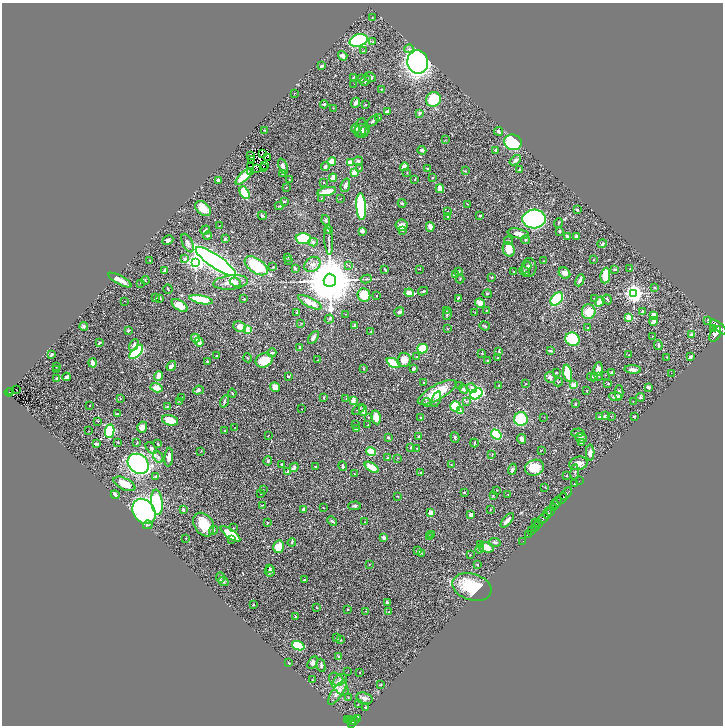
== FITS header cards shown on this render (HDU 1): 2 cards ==
NAXIS1  =                 1441
NAXIS2  =                 1447

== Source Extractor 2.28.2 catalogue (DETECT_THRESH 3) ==
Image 1441 x 1447 px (HDU 1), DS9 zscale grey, zoomed out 1/2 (1 PNG px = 2 x 2 image px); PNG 725 x 728 px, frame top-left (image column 1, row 1446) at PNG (2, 3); each listed source drawn as its Kron ellipse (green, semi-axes under 4 px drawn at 4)
Background 0.647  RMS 0.028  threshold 0.0827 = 3 sigma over >= 5 px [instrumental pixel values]
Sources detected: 486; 41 cannot appear on this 1/2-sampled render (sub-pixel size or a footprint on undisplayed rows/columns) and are neither listed nor drawn; the other 445 listed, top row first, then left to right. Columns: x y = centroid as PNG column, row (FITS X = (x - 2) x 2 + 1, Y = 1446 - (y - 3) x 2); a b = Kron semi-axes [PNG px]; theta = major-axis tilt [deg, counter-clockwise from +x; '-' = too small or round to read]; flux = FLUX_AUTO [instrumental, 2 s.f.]
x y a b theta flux
372 18 3 2 - 2.8
359 40 9 6 17 470
373 42 3 2 - 3.6
409 49 4 4 - 11
363 51 4 2 - 4
343 56 5 3 - 23
418 62 12 10 -84 1900
322 66 4 2 - 7.6
370 77 6 4 -30 12
353 78 3 2 - 2.7
361 79 3 2 - 7.3
365 80 6 2 36 8.5
354 84 2 1 - 3
382 89 2 2 - 4
294 93 2 1 - 1.2
433 99 7 7 - 200
356 103 5 3 - 16
324 104 4 3 - 7.9
366 104 2 2 - 2.3
333 108 3 2 - 2
387 112 4 3 - 19
419 113 2 2 - 35
379 118 2 2 - 4.2
373 121 7 3 39 7.8
361 127 9 5 83 17
356 129 5 4 - 20
265 130 3 2 - 3.4
364 130 4 2 - 7
362 131 8 6 31 26
498 131 4 3 - 10
445 140 2 1 - 1.7
513 142 9 7 -23 330
422 150 4 3 - 7.5
496 150 3 2 - 6.7
262 154 2 1 - 1.2
251 155 2 1 - 1.6
267 157 3 1 - 2.2
251 159 2 1 - 0.19
515 160 6 4 38 13
332 161 4 4 - 46
358 161 5 4 - 8.6
350 163 4 4 - 55
251 166 2 1 - 22
265 166 2 1 - 2
283 166 8 3 -70 24
263 167 2 1 - 1.9
325 167 4 4 - 9.7
404 167 4 4 - 28
256 168 2 1 - 2.1
360 168 3 3 - 3.1
427 169 3 3 - 3.2
519 169 2 2 - 4.6
465 171 3 2 - 4.2
250 172 3 3 - 7.8
355 172 4 3 - 65
407 173 3 2 - 2.9
283 174 3 3 - 14
244 177 10 3 44 130
333 178 4 3 - 47
432 178 2 2 - 5.6
289 179 2 2 - 2.2
415 179 3 3 - 3.9
218 180 3 2 - 20
324 182 2 2 - 3
345 185 7 4 70 16
286 187 2 1 - 1.6
440 189 4 3 - 31
327 192 9 3 12 84
244 193 7 4 -63 210
321 198 2 2 - 4.3
341 199 2 1 - 1.7
284 201 3 2 - 4.5
402 203 4 3 - 5.1
468 204 2 2 - 1.7
279 206 4 2 - 4.8
361 207 13 5 -86 640
203 209 9 6 -41 63
577 210 3 2 - 9.3
448 212 3 2 - 2.3
262 216 4 3 - 9.4
448 216 4 3 - 5.7
480 216 3 2 - 10
534 219 12 9 4 1400
326 220 5 3 - 9.9
559 223 5 2 - 4.8
401 225 6 5 - 27
219 226 3 1 - 2.1
430 227 5 3 - 30
205 230 5 2 - 6.8
329 230 4 3 - 12
402 230 3 3 - 5.6
362 231 4 4 - 14
560 231 4 2 - 5.5
518 234 11 5 -11 29
208 236 4 3 - 5.7
567 236 3 2 - 14
576 236 3 2 - 22
225 239 4 3 - 7.2
303 239 7 5 -3 200
168 240 6 4 28 13
525 240 4 3 - 4.6
329 241 13 2 -86 10
508 241 4 2 - 4.1
313 242 4 4 - 11
188 243 10 5 -64 21
602 244 4 4 - 9.6
509 249 7 6 - 80
288 257 3 2 - 3
185 259 3 3 - 8.6
288 260 3 2 - 2.3
593 260 2 2 - 3.9
150 261 2 2 - 2
543 261 3 2 - 1.9
195 262 4 4 - 1300
216 262 23 6 -34 3300
312 264 8 7 - 27
349 265 3 2 - 2.5
256 266 13 7 -35 230
273 267 2 2 - 5.3
526 267 6 3 59 11
529 267 9 7 -88 20
295 268 4 3 - 7.8
630 268 2 2 - 3
385 269 4 2 - 5
420 269 2 1 - 1.3
614 269 3 3 - 6.6
164 270 4 2 - 16
458 271 3 3 - 4
514 272 2 1 - 1.9
525 272 6 4 -41 10
564 273 6 5 - 29
455 275 2 2 - 21
605 276 8 5 83 140
492 277 3 3 - 3.5
366 279 5 3 - 7.2
460 279 4 2 - 2.7
120 280 13 3 -29 40
145 280 4 3 - 4.9
330 280 6 6 - 44000
580 280 6 3 65 24
231 282 17 7 7 72
235 282 5 4 - 16
140 283 2 1 - 1.5
654 287 3 2 - 2.3
168 289 5 2 - 3.1
423 291 5 3 - 7.6
409 293 5 3 - 99
633 293 4 4 - 3000
487 294 4 3 - 4.5
364 295 7 6 - 110
376 296 2 1 - 2.9
156 298 3 2 - 2.9
160 298 3 3 - 3.4
458 298 4 2 - 6.1
594 298 3 1 - 2
244 299 2 2 - 8.6
557 299 7 5 47 250
607 299 5 2 - 6.8
201 300 12 4 -11 210
125 301 2 1 - 1.3
600 301 5 3 - 49
310 302 13 4 -28 61
480 303 5 3 - 46
180 305 9 5 -33 55
486 310 2 2 - 2.2
447 311 2 2 - 2.5
643 311 3 3 - 15
297 312 3 2 - 6.7
399 312 5 4 - 14
475 312 2 2 - 1.9
589 312 7 7 - 93
346 314 2 2 - 2.1
447 314 6 3 75 11
653 315 4 3 - 25
628 317 2 2 - 88
329 319 5 3 - 6
708 320 4 3 - 4.3
654 321 4 3 - 17
301 323 3 2 - 2.2
84 326 4 4 - 8.8
354 326 2 2 - 38
485 326 5 3 - 5.4
240 327 6 5 - 53
718 327 10 4 -40 5400
587 328 2 1 - 2.6
714 328 3 2 - 370
247 329 4 4 - 37
447 329 3 2 - 2.6
128 330 4 3 - 6.6
371 332 2 2 - 1.7
715 334 8 5 62 4900
692 335 4 3 - 14
652 336 2 2 - 1.9
313 337 7 3 58 19
196 338 4 3 - 21
572 339 7 6 - 340
199 342 5 3 - 33
99 343 3 2 - 10
134 345 6 4 62 14
658 345 5 3 - 6.3
300 348 4 2 - 7.7
422 349 5 5 - 130
499 351 4 3 - 4.3
550 351 4 2 - 6.6
136 352 9 4 47 460
272 353 4 3 - 12
482 353 3 2 - 2.4
51 355 4 2 - 9.2
628 355 2 1 - 1.6
217 356 2 2 - 3.4
417 357 4 2 - 3
667 357 2 2 - 4.1
690 357 3 2 - 16
248 358 4 2 - 2.8
498 358 3 2 - 2.8
264 360 9 7 24 120
318 360 3 2 - 2.2
404 360 7 6 - 46
488 360 2 2 - 5
207 362 3 3 - 7.1
93 363 4 3 - 32
394 363 7 4 -27 190
171 366 5 3 - 19
56 367 2 1 - 1.7
363 369 3 2 - 3.4
413 369 3 2 - 13
598 369 7 4 83 38
633 369 8 4 -4 26
57 370 2 2 - 1.7
556 373 3 2 - 4.9
568 373 9 3 -80 170
612 373 4 3 - 11
671 373 2 1 - 2.6
605 375 3 2 - 2.1
159 376 5 3 - 51
599 376 3 2 - 3.2
67 377 4 4 - 14
288 377 2 2 - 8
550 377 6 5 - 18
592 377 5 3 - 6.4
595 377 3 3 - 4
57 378 3 3 - 5.2
558 382 4 2 - 4.2
424 383 2 2 - 3.2
526 384 2 1 - 1.6
608 384 3 2 - 6.6
459 385 3 2 - 2.5
499 385 3 2 - 4.2
573 385 4 4 - 27
275 387 5 4 - 28
648 387 4 3 - 11
156 388 6 4 -16 48
472 388 5 4 - 21
464 389 5 4 - 11
17 390 2 1 - 5.2
198 390 5 4 - 12
587 391 2 2 - 3
9 392 4 2 - 79
11 392 3 1 - 26
437 392 21 7 29 140
619 392 7 3 -89 13
232 393 4 2 - 5.5
476 394 6 5 - 370
615 397 7 4 -3 30
640 397 4 3 - 7.5
182 398 3 3 - 5.3
324 398 3 2 - 3.7
120 399 3 2 - 2
346 399 4 2 - 3.2
436 399 8 3 69 14
179 401 3 2 - 2.1
224 401 6 3 71 9.8
353 401 4 3 - 35
467 401 3 3 - 6.3
427 402 4 3 - 8.5
633 402 2 2 - 2.1
575 404 2 2 - 9.2
90 405 2 2 - 3.8
455 406 5 5 - 190
167 407 3 3 - 3.9
301 409 2 1 - 1.4
359 409 7 2 38 5.6
460 410 3 2 - 18
363 411 5 3 - 26
117 413 3 2 - 3.8
605 416 3 2 - 9.9
611 416 2 2 - 1.9
634 416 4 2 - 5.9
368 417 2 2 - 2.1
376 417 7 4 -76 51
544 417 2 2 - 1.6
600 417 3 2 - 3.3
420 418 3 2 - 3.5
521 419 7 7 - 210
170 420 8 5 -14 71
97 421 3 2 - 2.8
356 425 2 2 - 3.4
368 425 2 1 - 2.1
142 427 6 5 - 34
235 427 2 1 - 2.4
356 428 4 3 - 15
89 431 2 1 - 1.7
110 431 7 4 81 330
225 431 2 2 - 3.3
578 433 7 3 3 11
496 434 5 4 - 130
268 436 2 2 - 1.8
418 436 4 2 - 5.6
455 437 5 2 - 6.9
388 438 3 2 - 7
581 438 6 4 -21 27
522 439 5 3 - 24
117 442 3 3 - 4.9
137 443 4 3 - 5.6
474 443 4 2 - 5
581 443 3 2 - 3.1
96 444 4 3 - 13
158 444 2 2 - 7.1
411 447 3 2 - 3.5
151 448 7 4 -49 13
417 448 2 2 - 2.4
541 450 3 2 - 1.9
201 451 3 2 - 1.7
371 452 5 3 - 130
590 453 8 4 89 29
492 455 3 2 - 2
158 457 6 4 -62 14
169 457 9 4 85 24
387 457 3 2 - 4.2
397 458 3 2 - 2
268 461 4 3 - 8.1
578 463 9 6 13 34
138 464 11 9 -38 960
282 464 4 3 - 4.2
451 465 2 2 - 2.5
343 466 4 2 - 8.5
294 467 5 3 - 12
315 467 3 2 - 3.9
372 467 8 4 -32 74
534 468 10 7 18 100
512 469 6 4 70 9.1
287 472 2 2 - 12
575 472 8 3 85 7.1
354 473 2 2 - 2.9
421 473 2 2 - 4
567 476 2 2 - 3
156 477 3 3 - 4.6
579 481 2 1 - 28
574 483 2 1 - 67
124 484 12 5 -26 77
545 487 3 2 - 1.8
263 490 2 1 - 2
497 490 2 2 - 2.3
464 492 3 2 - 5.9
260 494 2 2 - 1.5
566 494 7 2 47 1800
115 495 4 3 - 15
493 495 3 3 - 2.7
508 495 2 2 - 2.8
397 496 3 2 - 3.6
562 498 6 2 50 1200
157 502 12 5 -82 270
557 502 4 2 - 540
555 504 4 1 - 440
263 505 3 2 - 3.5
355 506 6 4 1 9.1
554 507 3 3 - 260
324 508 2 2 - 2
304 509 4 3 - 12
490 509 2 2 - 3.1
183 510 3 2 - 9.3
144 511 13 10 -54 1000
550 511 4 2 - 540
430 513 2 2 - 100
547 513 6 3 71 960
471 514 3 3 - 17
543 519 6 3 42 2900
507 520 9 3 50 28
332 521 5 2 - 7.4
365 522 2 2 - 1.6
536 522 2 1 - 27
267 523 3 2 - 4.2
204 524 13 9 -56 120
539 524 2 1 - 330
148 525 5 3 - 7.4
536 527 5 2 - 1300
233 528 2 2 - 4.9
214 530 5 3 - 5.9
532 531 3 2 - 230
231 534 11 4 -35 140
529 534 3 2 - 200
432 535 3 3 - 3.8
430 536 2 2 - 2.2
384 537 3 3 - 18
186 538 2 2 - 1.8
232 539 2 2 - 5.8
523 541 2 1 - 26
292 542 4 3 - 6
495 542 6 3 -4 8.5
480 544 3 3 - 6.2
279 547 6 5 - 82
486 547 8 5 -13 61
479 549 4 3 - 9
418 551 3 2 - 25
421 553 4 3 - 4.9
470 555 2 2 - 2.3
369 564 3 2 - 3.2
477 565 3 3 - 4.2
269 568 3 2 - 4.5
270 571 6 5 - 13
220 578 5 3 - 6.2
304 580 2 2 - 6.2
223 582 5 4 - 8.9
472 587 20 13 -17 210
387 603 4 3 - 13
253 605 2 2 - 5.5
316 608 2 2 - 3.2
348 609 2 2 - 5.1
366 611 2 2 - 2.4
389 612 4 2 - 3
296 617 3 3 - 5.4
336 638 3 2 - 5
341 640 2 2 - 4.7
298 646 6 4 -20 180
339 657 4 2 - 4.1
313 662 7 4 58 16
289 663 2 2 - 2.4
321 665 7 3 -74 8.9
348 671 2 1 - 2
360 672 2 2 - 5.8
312 680 2 2 - 2.4
340 680 7 5 34 16
339 684 13 7 -53 39
380 685 2 2 - 3
337 692 14 5 56 48
348 697 3 3 - 3
364 698 8 5 -15 19
358 704 2 1 - 90
366 707 3 3 - 5
357 719 3 2 - 240
347 720 3 2 - 54
349 720 3 2 - 220
351 721 3 2 - 320
355 721 3 2 - 200
352 724 3 2 - 360
At the frame edge (FLAGS 8, measured only in part): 1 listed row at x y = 718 327
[41 sub-pixel or undisplayed-footprint detections neither listed nor drawn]